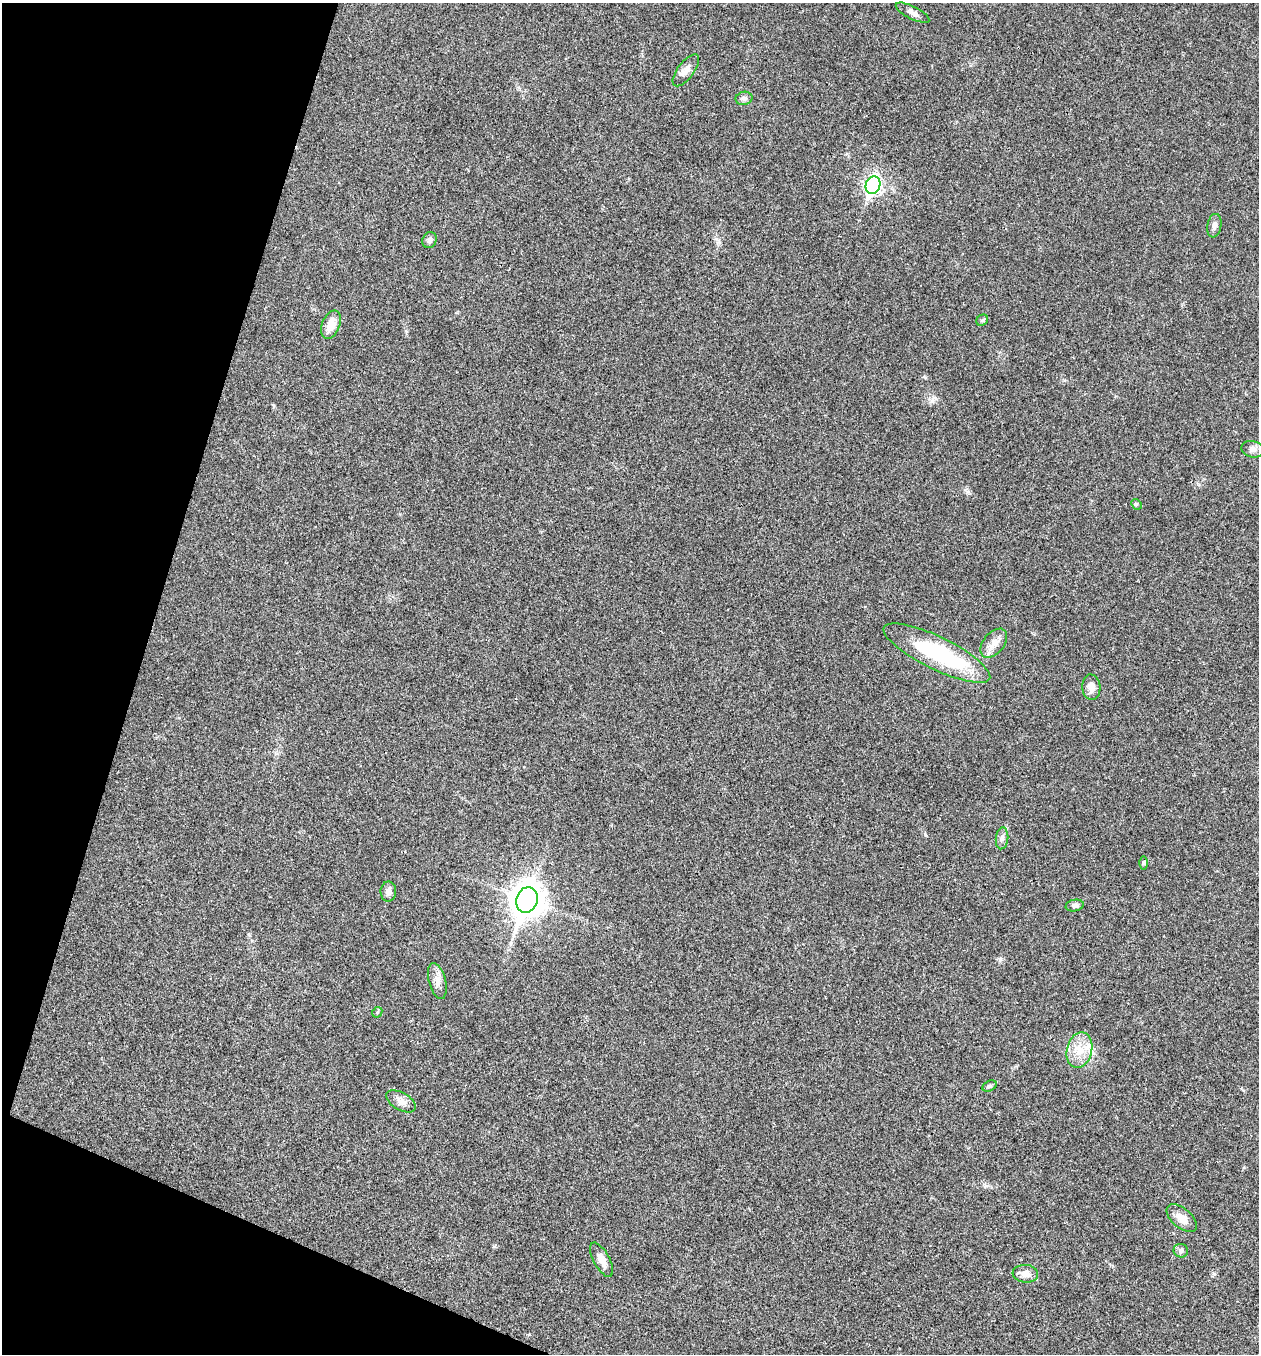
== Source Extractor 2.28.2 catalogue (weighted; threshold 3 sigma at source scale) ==
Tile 9 of 4 x 4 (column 1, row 3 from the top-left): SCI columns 267-1523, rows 1355-2706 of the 5431 x 5417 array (HDU 1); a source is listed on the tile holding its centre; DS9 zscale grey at full resolution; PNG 1261 x 1356 px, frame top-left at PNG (2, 3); each listed source drawn as its Kron ellipse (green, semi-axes under 4 px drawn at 4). Shown black and unused: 15% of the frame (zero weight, under 3 of 4 exposures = <1% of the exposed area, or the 3 px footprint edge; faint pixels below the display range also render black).
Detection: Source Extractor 2.28.2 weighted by HDU 2 'WHT'; one run over the whole footprint, this tile lists its part. Background 0.0216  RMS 0.004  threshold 0.0179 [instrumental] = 3 sigma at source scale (4.5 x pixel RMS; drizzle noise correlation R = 1.50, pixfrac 1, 0.05/0.05 arcsec/px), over >= 5 px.
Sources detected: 29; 1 inside a brighter object's white glare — neither listed nor drawn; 1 inside a brighter listed object's ellipse — not listed separately; the other 27 listed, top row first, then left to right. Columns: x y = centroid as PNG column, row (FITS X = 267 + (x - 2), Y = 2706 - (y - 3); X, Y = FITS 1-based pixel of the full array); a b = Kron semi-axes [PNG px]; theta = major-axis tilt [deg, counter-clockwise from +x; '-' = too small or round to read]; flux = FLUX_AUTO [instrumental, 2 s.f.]
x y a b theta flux
912 13 18 6 -27 2.1
686 70 19 8 53 2.9
744 98 8 6 11 1.2
873 185 9 7 72 120
1214 226 12 7 81 1.5
429 240 8 7 - 1.4
982 320 6 5 - 0.62
331 325 15 9 68 5.3
1253 449 11 8 -14 1.7
1136 504 6 4 -44 0.53
994 643 17 10 51 3.8
937 653 59 16 -26 36
1091 687 13 9 -86 2.7
1002 838 11 6 84 1.5
1144 863 6 4 89 0.58
388 892 10 8 89 2
527 900 13 10 72 680
1075 906 9 5 11 1.3
437 981 18 8 -76 2.9
377 1012 6 4 44 0.48
1079 1050 18 12 77 6.6
989 1086 8 5 26 0.77
401 1101 16 9 -30 2.5
1182 1218 18 9 -40 4.4
1181 1251 7 7 - 1.1
602 1260 19 8 -61 3.5
1025 1274 13 9 -6 3.1
Unlisted compact peaks at least as high as the median listed source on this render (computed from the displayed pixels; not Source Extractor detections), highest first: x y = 968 492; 932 401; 1000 959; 1214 1274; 925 834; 249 935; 406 331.